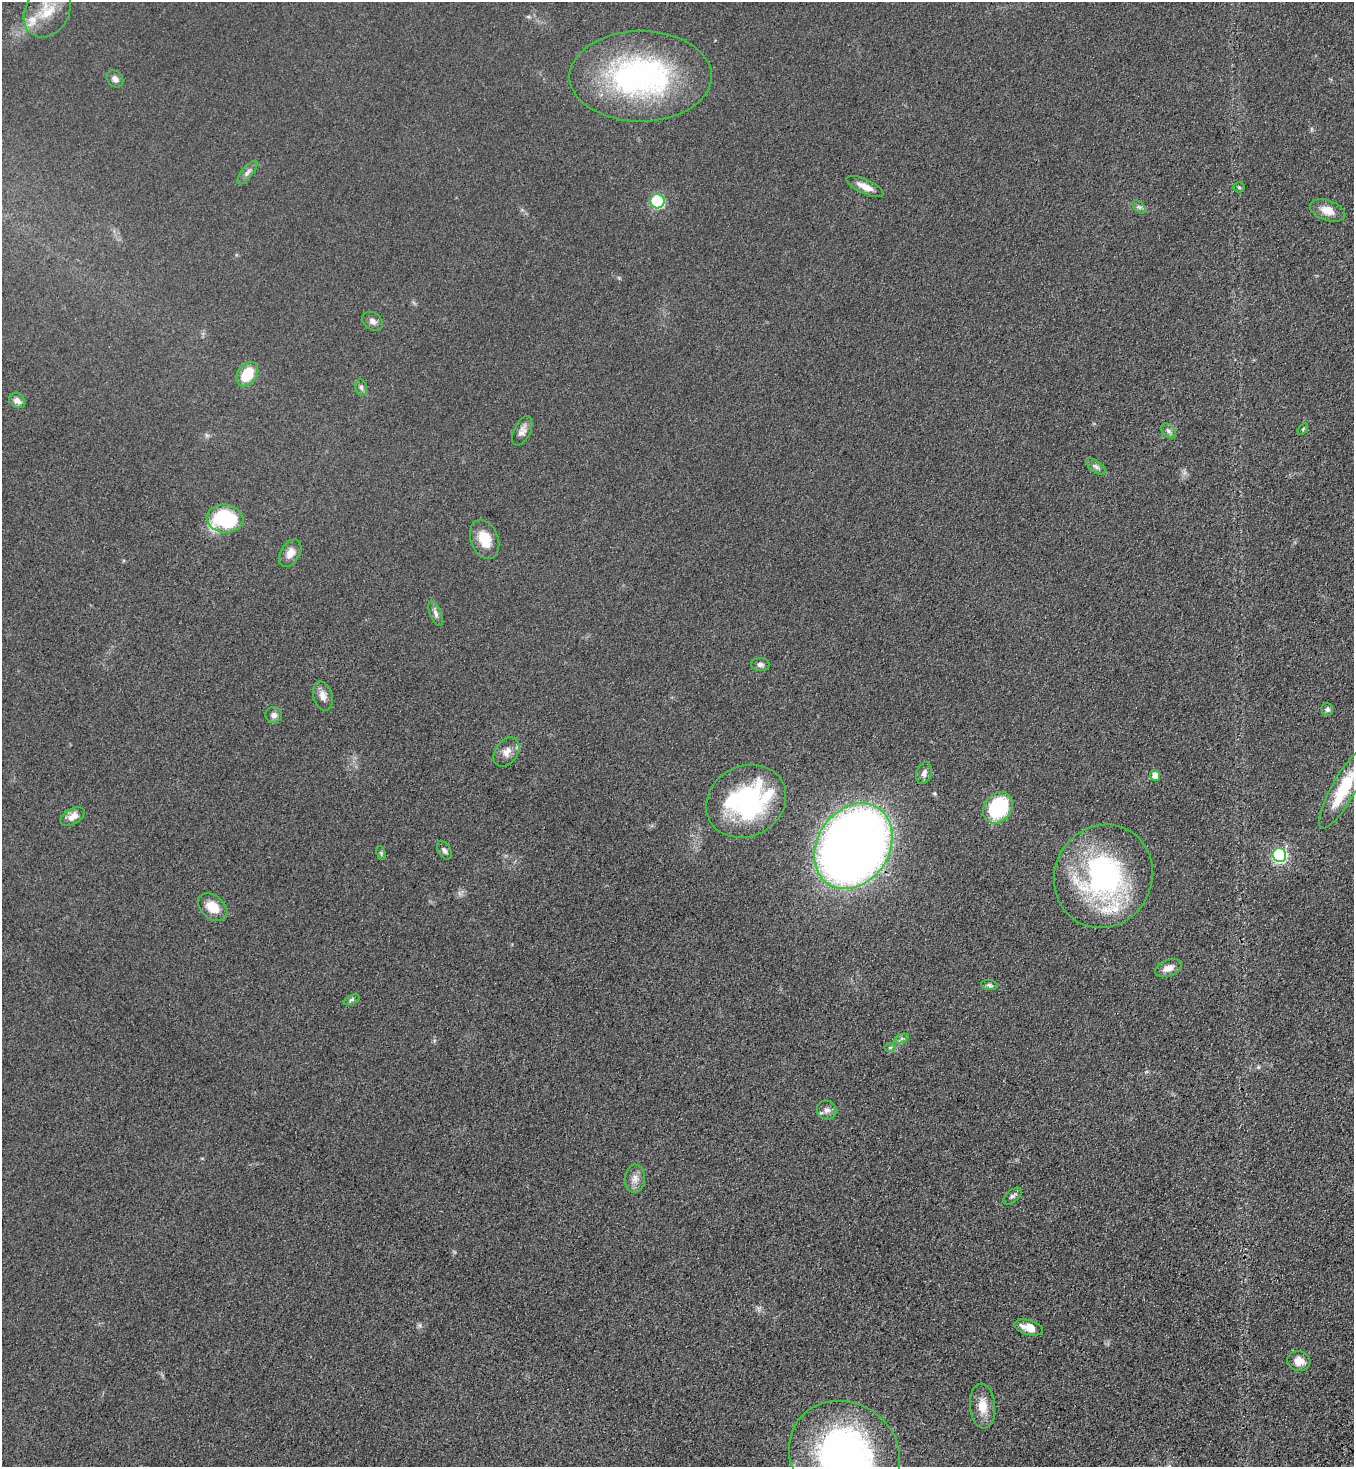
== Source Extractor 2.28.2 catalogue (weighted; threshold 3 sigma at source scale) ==
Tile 6 of 4 x 4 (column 2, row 2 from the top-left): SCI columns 1608-2959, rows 3007-4471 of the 6057 x 6013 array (HDU 1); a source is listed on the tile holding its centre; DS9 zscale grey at full resolution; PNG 1356 x 1469 px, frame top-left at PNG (2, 2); each listed source drawn as its Kron ellipse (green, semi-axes under 4 px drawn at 4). Shown black and unused: <1% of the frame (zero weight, under 3 of 4 exposures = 6% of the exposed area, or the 3 px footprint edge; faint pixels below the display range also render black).
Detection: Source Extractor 2.28.2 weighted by HDU 2 'WHT'; one run over the whole footprint, this tile lists its part. Background 0.0553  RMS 0.0075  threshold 0.0337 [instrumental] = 3 sigma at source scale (4.5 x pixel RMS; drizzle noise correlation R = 1.50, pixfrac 1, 0.05/0.05 arcsec/px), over >= 5 px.
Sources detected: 54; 4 inside a brighter listed object's ellipse — not listed separately; the other 50 listed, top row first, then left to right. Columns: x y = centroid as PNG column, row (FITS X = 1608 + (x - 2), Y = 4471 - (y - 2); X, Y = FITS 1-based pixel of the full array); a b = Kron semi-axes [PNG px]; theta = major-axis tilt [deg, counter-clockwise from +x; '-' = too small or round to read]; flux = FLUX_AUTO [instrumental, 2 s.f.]
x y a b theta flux
47 11 28 22 59 25
641 76 71 45 0 180
115 79 9 7 -52 2.9
247 172 14 5 52 3.1
865 186 20 7 -24 7.6
1239 187 5 5 - 0.98
657 201 7 7 - 76
1139 207 8 4 -44 1.9
1328 211 18 10 -19 9.1
373 321 11 8 -35 3.4
247 374 13 9 53 22
361 387 8 6 -73 2.1
17 401 9 7 -36 4.2
1303 429 6 3 54 0.81
522 431 16 8 64 4.7
1168 431 9 6 -42 2.2
1096 467 11 6 -37 2.5
225 519 18 14 -7 69
485 539 20 13 -69 16
290 553 15 9 60 6.6
436 613 13 5 -69 3
760 664 9 6 -1 2.7
323 696 15 9 -74 5.3
1327 709 6 6 - 1.9
274 715 8 8 - 3
506 752 16 11 55 6.8
924 773 11 7 74 3.5
1155 776 5 5 - 8.3
1344 789 45 12 61 39
746 801 41 35 28 110
998 808 17 13 54 64
73 817 13 7 32 6.4
853 846 45 36 57 910
444 850 10 6 -58 2.4
381 853 7 4 -67 1.2
1279 855 7 7 - 140
1103 876 52 48 64 160
213 907 17 11 -40 13
1168 968 14 8 22 6.5
989 985 8 5 -10 1.7
352 1000 9 4 21 1.5
902 1038 7 4 19 1.7
890 1047 6 4 1 0.95
827 1110 10 9 - 3.6
635 1179 14 10 88 5.7
1012 1196 11 6 41 2.2
1029 1327 15 7 -15 9.8
1299 1361 11 10 - 7.4
983 1406 22 12 -85 12
844 1454 57 51 -33 290
Overlapping masked pixels (flux is a lower limit): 1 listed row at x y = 853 846
Isophote crosses this tile's border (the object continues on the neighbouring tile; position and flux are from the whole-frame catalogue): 3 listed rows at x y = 47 11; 1344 789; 844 1454